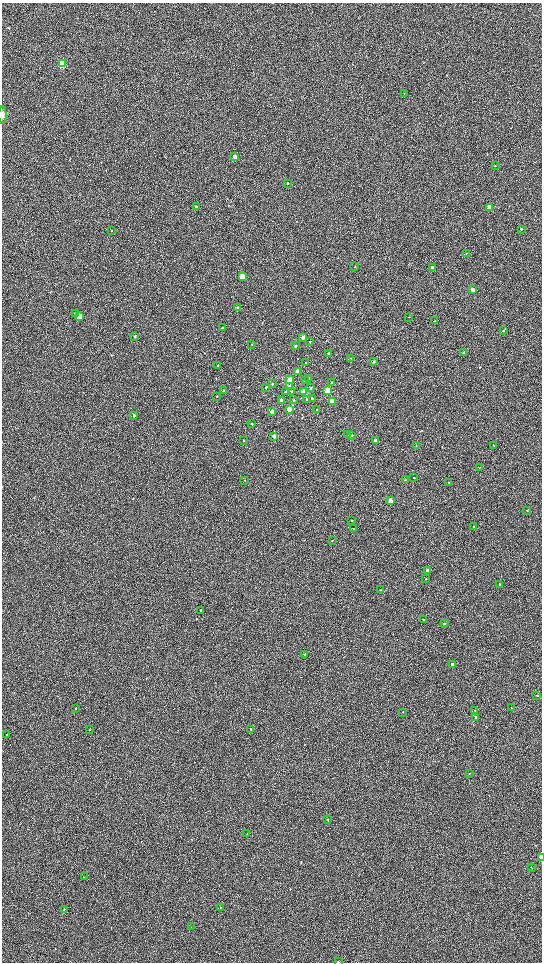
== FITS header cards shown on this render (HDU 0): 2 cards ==
NAXIS1  =                 1080 / length of data axis 1
NAXIS2  =                 1920 / length of data axis 2

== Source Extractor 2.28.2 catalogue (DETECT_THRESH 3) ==
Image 1080 x 1920 px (HDU 0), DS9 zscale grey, zoomed out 1/2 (1 PNG px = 2 x 2 image px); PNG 544 x 964 px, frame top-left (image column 1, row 1919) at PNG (2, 3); each listed source drawn as its Kron ellipse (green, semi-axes under 4 px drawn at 4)
Background 604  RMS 57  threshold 172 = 3 sigma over >= 5 px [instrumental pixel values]
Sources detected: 105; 1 cannot appear on this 1/2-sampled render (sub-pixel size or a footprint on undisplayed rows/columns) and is neither listed nor drawn; the other 104 listed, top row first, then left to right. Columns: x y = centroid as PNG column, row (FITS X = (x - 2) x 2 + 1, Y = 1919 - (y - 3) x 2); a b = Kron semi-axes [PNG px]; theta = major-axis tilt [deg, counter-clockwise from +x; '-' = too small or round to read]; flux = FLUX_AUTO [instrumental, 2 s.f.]
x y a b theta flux
62 64 4 3 - 920000
404 93 2 2 - 3800
2 115 8 2 -90 24000
235 157 3 3 - 95000
495 165 2 2 - 4600
288 183 3 2 - 8200
196 207 4 3 - 18000
490 207 3 3 - 210000
521 229 2 2 - 12000
112 231 3 2 - 4700
466 254 2 2 - 5300
355 267 3 2 - 4900
432 267 3 3 - 27000
242 276 3 3 - 250000
472 290 3 2 - 120000
237 307 3 3 - 9400
75 314 4 3 - 11000
79 317 3 3 - 220000
409 317 3 2 - 4600
434 321 2 2 - 3600
223 328 3 2 - 7100
503 330 3 2 - 6700
135 336 3 3 - 12000
303 337 3 2 - 77000
310 342 3 2 - 12000
252 344 3 2 - 5800
295 346 3 2 - 17000
464 353 2 2 - 29000
329 354 3 2 - 37000
351 358 3 2 - 6400
374 361 3 2 - 11000
305 363 2 2 - 5100
218 365 2 2 - 7800
297 371 4 3 - 38000
308 378 3 2 - 14000
289 380 3 3 - 200000
305 381 3 2 - 15000
331 382 2 2 - 9500
272 384 2 2 - 12000
290 386 3 2 - 58000
266 387 3 2 - 10000
311 388 3 2 - 12000
328 390 3 3 - 510000
224 391 3 2 - 9100
285 392 3 2 - 5100
292 392 3 3 - 26000
304 392 3 3 - 320000
217 396 3 2 - 7100
312 398 2 2 - 13000
307 399 2 2 - 16000
281 400 3 2 - 37000
293 400 3 3 - 7500
332 401 3 3 - 190000
289 409 3 3 - 150000
317 410 2 2 - 4400
272 412 3 2 - 84000
134 415 3 3 - 17000
252 424 3 2 - 11000
348 435 3 2 - 8300
351 435 3 2 - 11000
274 436 3 3 - 56000
243 441 2 2 - 9400
376 441 3 2 - 74000
416 445 3 2 - 4100
493 445 3 2 - 5900
480 467 3 2 - 4100
414 478 2 2 - 7300
245 480 3 2 - 3500
405 480 3 3 - 7400
449 482 2 2 - 4800
390 500 3 2 - 110000
527 510 3 2 - 6600
352 520 3 2 - 17000
474 527 2 2 - 27000
353 529 2 2 - 4900
332 540 2 2 - 7100
427 570 2 2 - 34000
426 579 3 2 - 6400
499 585 3 2 - 7200
380 590 2 2 - 3600
201 610 2 2 - 14000
423 619 2 2 - 4400
444 624 3 2 - 10000
305 655 2 2 - 29000
452 665 2 2 - 53000
537 695 3 2 - 5700
76 708 3 2 - 8500
512 708 3 2 - 5300
475 711 3 2 - 4900
403 712 2 2 - 4700
476 717 3 2 - 10000
251 729 3 2 - 7600
90 730 3 2 - 3700
6 734 2 2 - 5700
469 773 3 2 - 7000
328 820 3 2 - 5600
247 833 2 1 - 3000
541 857 4 2 - 100000
531 868 4 1 - 4300
84 877 2 1 - 3000
220 907 2 2 - 3300
64 909 2 2 - 6000
191 927 2 2 - 4200
338 962 2 2 - 5300
At the frame edge (FLAGS 8, measured only in part): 3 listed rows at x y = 2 115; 541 857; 338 962
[1 sub-pixel or undisplayed-footprint detection neither listed nor drawn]